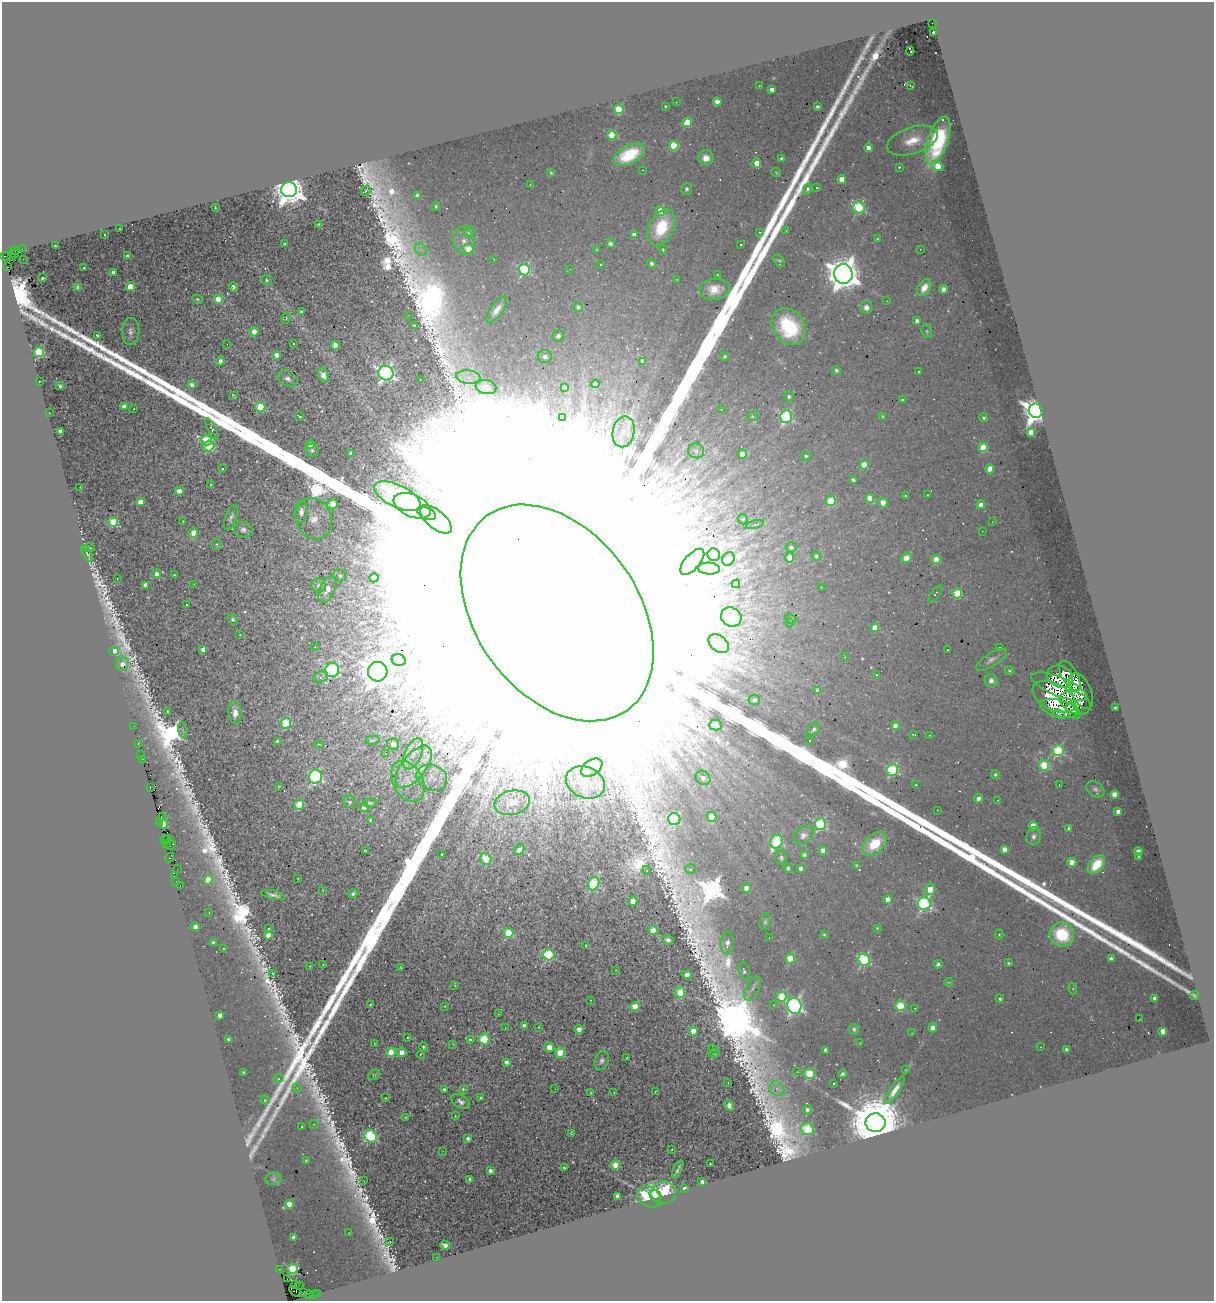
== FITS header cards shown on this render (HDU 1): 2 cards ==
NAXIS1  =                 1212
NAXIS2  =                 1299

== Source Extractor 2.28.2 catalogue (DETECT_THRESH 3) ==
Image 1212 x 1299 px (HDU 1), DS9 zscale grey, 1 PNG px = 1 image px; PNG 1216 x 1303 px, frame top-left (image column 1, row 1299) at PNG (2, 2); each listed source drawn as its Kron ellipse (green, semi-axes under 4 px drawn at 4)
Background 0.203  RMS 0.039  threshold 0.116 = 3 sigma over >= 5 px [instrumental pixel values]
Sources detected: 488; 4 with non-positive FLUX_AUTO (blend fragments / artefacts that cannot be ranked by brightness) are neither listed nor drawn; the other 484 listed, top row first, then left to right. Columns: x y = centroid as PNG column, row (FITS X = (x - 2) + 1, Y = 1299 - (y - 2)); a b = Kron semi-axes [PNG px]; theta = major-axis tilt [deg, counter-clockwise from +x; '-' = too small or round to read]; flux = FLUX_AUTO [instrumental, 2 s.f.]
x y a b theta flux
932 23 2 2 - 2.8e+01
934 32 4 3 - 5.1e+01
910 51 4 3 - 2.5e+01
759 85 2 2 - 3.5e+00
910 86 3 3 - 7.7e+00
772 90 4 4 - 1.9e+01
676 102 3 2 - 1.9e+00
717 102 4 4 - 2.4e+01
665 106 3 2 - 2.5e+00
818 106 3 3 - 6.5e+00
619 109 5 4 - 1.3e+02
687 122 5 4 - 8.9e+01
612 135 4 4 - 1.1e+02
938 140 25 10 71 2.8e+02
912 141 26 13 18 6.5e+01
674 146 5 4 - 1.3e+02
868 148 4 4 - 1.9e+01
629 155 16 9 28 9.8e+01
706 158 7 7 - 2.2e+01
782 159 4 3 - 9.8e+00
757 163 5 4 - 4.5e+01
937 166 6 4 -21 5.8e+01
899 167 3 3 - 3.9e+00
643 170 2 2 - 1.4e+00
776 172 5 3 - 2.3e+00
551 173 3 3 - 3.1e+00
842 179 4 4 - 4.0e+01
530 185 3 2 - 4.1e+00
816 187 3 3 - 6.3e+00
686 189 6 5 - 6.3e+00
807 189 5 4 - 6.3e+00
289 190 8 7 - 5.0e+03
366 191 5 3 - 2.9e+00
418 196 4 4 - 2.2e+01
436 206 4 3 - 4.0e+00
215 208 3 2 - 2.5e+00
859 208 6 5 - 2.7e+02
660 211 5 4 - 5.9e+01
319 224 3 2 - 2.4e+00
661 227 19 12 62 1.3e+02
119 229 2 2 - 1.9e+00
786 231 2 2 - 2.0e+00
469 232 5 5 - 9.6e+00
759 232 3 2 - 2.1e+00
105 235 3 3 - 8.0e+00
634 235 4 4 - 1.6e+01
877 239 4 3 - 2.7e+00
464 241 14 10 -73 2.5e+01
284 243 3 2 - 3.0e+00
610 244 4 4 - 1.2e+01
741 245 3 3 - 6.8e+00
55 246 3 3 - 3.8e+00
22 249 3 2 - 2.0e+01
468 249 5 5 - 7.3e+01
597 249 3 2 - 2.0e+00
920 249 2 2 - 1.7e+00
421 250 7 5 -45 9.3e+00
663 250 5 4 - 3.1e+00
15 251 3 2 - 9.2e+00
15 254 2 2 - 1.2e+01
6 256 5 2 - 1.4e+01
11 256 3 2 - 3.0e+02
127 256 3 3 - 5.7e+00
23 259 2 2 - 7.6e+00
494 259 3 2 - 3.4e+00
779 261 7 4 -46 4.6e+00
652 263 4 4 - 1.0e+01
601 264 3 3 - 9.3e+00
7 267 3 2 - 5.9e+00
84 267 2 2 - 1.5e+00
570 269 2 2 - 1.5e+00
524 270 5 5 - 3.2e+02
113 273 4 4 - 2.0e+01
843 274 10 9 - 5.5e+03
717 275 3 2 - 1.2e+01
42 278 3 3 - 5.0e+00
266 280 5 4 - 3.5e+00
677 280 3 2 - 2.8e+00
78 287 3 3 - 4.4e+00
130 287 4 4 - 6.3e+01
233 287 5 3 - 6.3e+00
924 288 9 6 57 2.9e+01
714 289 15 10 8 4.4e+01
944 289 4 4 - 1.8e+01
197 299 5 4 - 4.3e+00
218 299 4 4 - 6.5e+01
887 301 2 2 - 1.5e+00
578 307 4 4 - 1.1e+01
866 307 6 6 - 1.5e+01
497 310 15 6 54 2.2e+01
301 311 3 3 - 4.0e+00
409 315 2 2 - 1.3e+00
286 318 6 4 67 3.1e+00
917 321 4 3 - 1.1e+01
414 326 3 3 - 5.3e+00
789 327 20 15 -51 2.2e+02
927 331 7 5 -69 4.8e+00
131 332 13 8 -90 1.5e+01
254 332 4 4 - 3.2e+01
97 335 3 2 - 3.5e+00
558 336 6 5 - 1.1e+01
227 344 2 2 - 1.2e+00
293 344 3 2 - 3.4e+00
335 345 4 4 - 1.8e+01
39 352 5 5 - 2.6e+02
277 355 4 4 - 2.4e+01
545 356 7 6 - 1.6e+01
725 356 4 3 - 5.5e+00
220 361 4 4 - 1.2e+01
643 361 4 4 - 1.4e+01
836 370 4 4 - 6.9e+00
918 372 2 2 - 2.5e+00
386 373 7 7 - 9.9e+02
323 375 7 5 -65 1.7e+01
468 377 12 6 -5 2.1e+01
288 379 10 7 -30 1.3e+01
420 380 3 2 - 6.7e+00
39 381 2 2 - 2.2e+00
595 384 4 4 - 2.4e+01
192 385 4 3 - 1.2e+01
60 386 4 3 - 6.1e+00
486 387 10 7 -10 2.4e+01
565 388 4 3 - 4.6e+00
234 395 4 3 - 3.1e+00
789 396 5 5 - 8.4e+00
902 400 3 3 - 3.1e+00
124 407 4 4 - 1.8e+01
260 407 5 5 - 1.5e+02
134 409 3 2 - 3.4e+00
721 409 3 3 - 3.6e+00
1036 411 7 6 - 3.1e+03
49 413 3 2 - 2.5e+00
300 416 4 2 - 3.3e+00
753 416 5 4 - 6.0e+00
882 416 4 3 - 3.3e+00
786 417 6 6 - 3.5e+02
562 418 4 4 - 4.1e+01
984 418 4 4 - 5.4e+00
212 429 11 4 -63 5.1e+00
60 431 4 3 - 1.1e+01
624 432 15 11 78 4.2e+01
1031 432 4 4 - 8.3e+01
206 440 5 5 - 2.2e+02
310 445 4 4 - 4.8e+01
209 446 5 5 - 2.4e+02
983 447 5 4 - 1.2e+02
312 450 7 6 - 7.7e+00
696 451 8 7 - 1.1e+01
351 453 4 4 - 1.1e+01
742 454 5 4 - 1.8e+01
806 456 5 4 - 4.2e+00
864 465 4 4 - 6.6e+01
222 469 3 3 - 9.5e+00
990 469 4 4 - 4.2e+01
853 480 4 3 - 7.0e+00
210 484 4 2 - 2.6e+00
80 487 2 2 - 1.6e+00
179 491 4 4 - 3.1e+01
927 495 2 2 - 2.2e+00
397 496 25 11 -26 7.8e+01
905 496 3 3 - 2.9e+00
870 498 4 4 - 5.6e+01
831 501 5 5 - 1.5e+02
140 502 4 4 - 3.1e+01
883 503 4 4 - 4.0e+01
333 504 5 5 - 9.9e+01
981 505 4 4 - 2.9e+01
412 506 20 11 -23 5.8e+01
301 512 11 6 84 1.8e+01
426 513 10 5 -24 2.1e+01
231 518 13 5 70 1.0e+01
314 519 21 17 -69 6.3e+01
436 519 19 9 -40 5.5e+01
743 519 5 5 - 4.4e+00
183 521 2 2 - 1.9e+00
113 522 5 5 - 1.5e+02
992 522 2 2 - 2.3e+00
755 524 9 3 14 5.3e+00
243 530 9 7 -15 1.3e+01
982 531 2 2 - 1.5e+00
194 533 5 4 - 6.8e+01
216 544 5 4 - 3.6e+00
791 547 5 5 - 8.3e+00
89 548 5 2 - 2.2e+00
87 554 9 3 -62 4.9e+00
714 555 6 6 - 2.3e+01
816 556 4 4 - 6.2e+00
789 557 5 4 - 3.0e+01
906 558 5 4 - 5.6e+01
728 559 7 6 - 7.2e+00
936 559 4 4 - 8.0e+01
692 562 16 7 48 1.5e+01
709 569 11 6 -3 8.5e+00
157 574 4 3 - 1.4e+01
174 575 3 2 - 1.6e+00
340 575 6 5 - 7.8e+00
374 578 4 4 - 1.9e+01
117 579 2 2 - 1.3e+00
194 584 2 2 - 1.4e+00
736 584 4 3 - 5.7e+00
145 585 4 4 - 1.4e+01
319 586 7 7 - 1.6e+01
821 587 3 2 - 2.7e+00
327 589 14 7 65 3.6e+01
957 593 5 5 - 1.3e+02
935 594 10 4 52 5.6e+00
186 605 3 3 - 4.4e+00
557 613 120 81 -54 4.6e+06
731 617 10 9 - 4.5e+01
233 619 5 4 - 6.4e+00
791 619 6 4 -19 3.8e+00
789 623 3 3 - 5.9e+00
875 628 4 4 - 5.0e+01
240 635 2 2 - 1.5e+00
719 644 11 8 -37 3.6e+01
315 647 5 3 - 2.7e+00
999 648 3 2 - 3.4e+00
203 649 4 4 - 1.6e+01
947 650 3 2 - 4.9e+00
114 651 5 4 - 5.1e+01
845 657 3 2 - 4.3e+00
399 660 7 6 - 1.4e+02
991 660 18 6 33 1.4e+01
122 664 7 6 - 1.8e+01
332 670 7 7 - 3.7e+02
1009 671 4 4 - 3.5e+00
378 672 10 9 - 5.3e+03
876 675 3 2 - 3.1e+00
1070 676 17 8 -60 2.5e+01
320 677 8 5 19 1.2e+01
1060 677 13 10 -25 5.7e+01
991 681 7 6 - 1.1e+01
1059 687 30 9 -22 1.3e+02
817 690 4 3 - 7.6e+00
1081 691 19 10 -65 4.0e+01
1054 697 23 13 -28 1.5e+02
754 700 6 5 - 8.6e+00
1075 703 16 11 -26 4.6e+01
1059 708 19 8 -15 1.1e+02
1115 708 3 3 - 5.2e+00
167 711 3 3 - 3.2e+00
1073 711 9 5 -53 2.7e+01
235 713 11 6 -85 2.5e+01
1059 714 6 2 -25 1.5e+01
286 723 5 5 - 1.6e+02
715 725 6 5 - 8.7e+00
134 726 3 2 - 2.2e+00
895 726 4 4 - 3.1e+01
814 729 7 5 49 8.4e+00
183 730 8 3 -76 4.3e+00
913 734 4 2 - 2.2e+00
929 735 2 2 - 1.9e+00
372 740 7 4 11 5.4e+00
809 740 3 2 - 3.4e+00
278 741 4 3 - 1.2e+01
138 744 3 2 - 1.5e+01
319 744 5 2 - 2.0e+00
393 744 6 5 - 2.2e+01
1058 751 5 5 - 2.8e+02
385 753 3 3 - 8.4e+00
413 754 16 8 67 3.4e+01
141 755 3 2 - 2.1e+00
142 759 3 2 - 1.4e+01
1044 765 5 5 - 1.8e+02
413 767 25 12 51 6.7e+01
592 768 12 7 33 3.1e+01
892 770 6 5 - 3.3e+02
995 774 4 4 - 5.4e+00
316 777 7 6 - 4.7e+02
432 778 15 13 -23 2.8e+01
703 778 8 6 -35 2.0e+01
408 781 22 14 -61 5.8e+01
585 782 20 15 -24 5.9e+01
1059 784 3 2 - 2.9e+00
916 785 3 2 - 2.1e+00
278 786 3 3 - 2.7e+00
150 787 3 2 - 1.1e+01
1095 789 10 7 -37 9.2e+00
1114 794 4 4 - 6.0e+01
978 799 4 4 - 1.9e+01
997 800 2 2 - 1.4e+00
349 802 6 6 - 7.3e+00
370 803 7 4 5 8.2e+00
512 803 18 12 12 5.6e+01
299 804 5 5 - 8.6e+01
364 808 4 4 - 4.6e+01
938 810 2 2 - 2.4e+00
1118 811 4 4 - 1.5e+01
163 816 4 2 - 5.1e-01
712 817 5 5 - 7.4e+01
674 819 6 6 - 2.0e+02
370 820 3 3 - 2.0e+01
160 822 3 3 - 9.9e+01
164 824 5 4 - 1.4e+02
820 824 6 5 - 3.0e+02
1033 826 4 4 - 5.0e+01
1069 829 4 4 - 1.1e+01
803 835 10 8 35 1.4e+01
1034 836 9 7 73 1.2e+01
168 839 3 2 - 1.8e+01
165 840 4 3 - 1.5e+01
777 842 7 6 - 2.5e+02
166 844 3 2 - 2.0e+01
875 844 14 9 43 1.0e+02
171 845 5 3 - 6.1e+00
1004 849 4 4 - 2.3e+01
519 850 5 4 - 2.1e+01
365 851 3 3 - 3.6e+00
823 851 4 4 - 3.0e+01
1138 851 4 4 - 3.0e+01
442 854 3 2 - 2.6e+00
804 855 4 3 - 7.2e+00
1138 857 3 3 - 3.6e+00
170 858 5 3 - 1.3e+01
781 858 7 6 - 6.8e+00
486 859 6 5 - 1.0e+02
1072 862 4 4 - 4.1e+01
856 865 3 3 - 4.2e+00
1096 865 11 7 51 7.7e+01
788 868 4 4 - 6.6e+00
801 868 4 4 - 1.6e+01
177 869 2 2 - 1.8e+00
690 869 5 4 - 5.5e+00
647 870 4 4 - 3.3e+00
175 875 4 2 - 7.4e+00
298 878 3 2 - 3.3e+00
208 880 5 5 - 4.9e+01
176 881 2 2 - 1.1e+01
594 884 7 5 64 2.5e+02
180 886 3 2 - 1.6e+01
746 888 4 4 - 2.7e+01
930 889 6 5 - 7.2e+01
323 890 4 2 - 1.7e+00
353 893 5 4 - 6.4e+00
273 895 12 3 -13 1.0e+01
888 899 4 4 - 3.0e+01
633 901 4 4 - 4.9e+01
924 904 6 6 - 4.9e+02
209 913 3 2 - 1.5e+00
765 922 8 5 74 6.2e+00
195 927 4 4 - 2.7e+01
877 928 3 3 - 2.9e+00
268 929 3 2 - 3.7e+00
653 931 5 4 - 7.5e+01
508 933 5 5 - 1.5e+02
824 934 4 4 - 3.4e+00
1062 934 12 12 - 1.6e+02
268 935 4 4 - 4.0e+01
999 935 5 4 - 3.3e+00
769 937 2 2 - 2.1e+00
668 940 6 4 -20 9.8e+00
214 943 4 4 - 1.3e+01
727 943 11 6 85 2.0e+01
585 945 3 3 - 9.5e+00
223 948 3 3 - 3.8e+00
549 955 5 5 - 2.7e+02
790 958 5 5 - 1.1e+02
1111 958 4 4 - 9.8e+00
864 960 6 6 - 3.4e+02
1008 963 3 3 - 3.6e+00
938 964 4 4 - 7.6e+00
323 965 2 2 - 2.0e+00
309 966 2 2 - 2.2e+00
401 968 3 3 - 2.8e+00
615 970 3 2 - 1.9e+00
744 971 9 5 -77 7.9e+00
273 973 3 2 - 1.8e+00
687 975 4 4 - 3.8e+01
949 982 4 3 - 2.8e+00
455 985 3 2 - 2.2e+00
753 988 13 6 62 1.4e+01
1073 989 5 3 - 2.9e+00
680 992 5 5 - 9.6e+01
1194 995 5 2 - 2.8e+00
781 996 5 5 - 1.2e+02
1000 999 3 3 - 5.8e+00
1155 999 4 4 - 1.7e+01
590 1000 3 2 - 1.5e+00
370 1004 3 2 - 1.9e+00
774 1005 4 4 - 2.9e+00
445 1006 3 2 - 9.9e+00
794 1006 8 7 - 8.3e+02
900 1006 5 5 - 1.7e+02
635 1007 5 4 - 7.5e+01
915 1008 3 2 - 2.1e+00
499 1014 3 2 - 2.2e+00
220 1015 4 4 - 1.7e+01
1139 1019 2 2 - 1.5e+01
524 1026 4 4 - 1.6e+01
539 1027 3 2 - 1.8e+00
505 1028 2 2 - 2.7e+00
933 1028 4 4 - 1.6e+01
579 1029 4 4 - 2.2e+01
854 1029 5 5 - 5.4e+00
693 1031 4 4 - 5.0e+01
1163 1031 4 4 - 3.4e+01
912 1033 2 2 - 1.3e+00
408 1037 3 2 - 2.3e+00
229 1039 3 3 - 1.0e+01
484 1039 5 5 - 2.1e+02
470 1040 4 4 - 7.9e+00
374 1043 3 2 - 1.4e+00
860 1043 3 3 - 1.7e+00
453 1044 3 3 - 1.7e+00
423 1047 4 4 - 4.5e+00
549 1047 4 4 - 5.8e+01
1040 1047 2 2 - 1.6e+00
713 1049 4 3 - 2.1e+00
1066 1049 3 3 - 5.0e+00
826 1050 4 4 - 1.7e+01
391 1052 4 4 - 6.3e+01
402 1052 5 5 - 2.0e+01
560 1053 5 5 - 1.0e+02
714 1053 5 3 - 2.7e+00
421 1054 4 2 - 3.8e+00
627 1058 3 2 - 2.7e+00
602 1060 10 7 68 9.9e+00
506 1062 4 4 - 9.8e+00
906 1070 4 2 - 1.6e+00
797 1072 3 2 - 2.6e+00
244 1073 4 3 - 3.9e+00
810 1074 5 5 - 2.0e+02
842 1074 4 3 - 8.1e+00
374 1075 6 4 29 3.3e+00
278 1079 5 3 - 2.7e+00
728 1083 2 2 - 1.6e+00
834 1083 3 2 - 2.0e+00
297 1088 5 4 - 3.1e+00
463 1089 3 3 - 3.6e+00
555 1089 2 2 - 1.4e+00
777 1089 8 6 -44 1.3e+01
444 1090 4 3 - 7.6e+00
895 1090 16 5 56 2.2e+01
614 1092 3 2 - 9.2e+00
655 1092 3 2 - 2.7e+00
591 1093 3 2 - 2.2e+00
385 1098 2 2 - 1.5e+00
481 1098 3 3 - 6.2e+00
265 1100 4 4 - 3.0e+00
461 1102 10 6 -33 1.3e+01
729 1106 5 4 - 1.1e+01
807 1110 5 4 - 9.7e+00
455 1116 3 3 - 1.8e+00
406 1118 3 3 - 2.8e+00
875 1123 10 9 - 2.8e+04
314 1124 4 4 - 3.1e+00
301 1126 3 2 - 3.0e+00
807 1129 7 5 -19 1.9e+02
571 1133 4 3 - 3.0e+00
371 1136 7 6 - 3.4e+02
468 1138 4 4 - 1.0e+01
671 1150 2 2 - 2.0e+00
443 1151 2 2 - 1.6e+01
306 1160 3 2 - 2.4e+00
710 1164 3 3 - 3.0e+00
615 1165 4 4 - 9.7e+01
564 1168 3 3 - 5.7e+00
678 1169 9 2 64 6.7e+00
490 1171 4 4 - 1.1e+01
273 1179 8 6 1 7.0e+00
470 1179 4 3 - 1.1e+01
364 1181 2 2 - 1.3e+00
702 1182 4 3 - 1.1e+01
684 1188 4 3 - 1.2e+01
663 1193 13 11 8 1.4e+02
617 1196 4 3 - 1.2e+01
656 1196 6 5 - 6.1e+01
649 1197 12 9 -36 1.5e+02
289 1204 4 4 - 5.4e+01
349 1233 3 2 - 3.3e+00
294 1238 4 4 - 1.7e+01
390 1242 2 2 - 1.6e+00
445 1245 5 4 - 1.5e+01
436 1257 2 2 - 1.0e+00
279 1269 3 2 - 5.9e+00
293 1269 5 5 - 2.3e+02
287 1279 2 2 - 5.6e+00
296 1285 3 2 - 4.4e+00
299 1286 2 2 - 2.0e+00
295 1292 7 2 -34 1.1e+01
303 1293 3 2 - 1.5e+01
317 1293 4 3 - 6.9e+00
313 1294 3 2 - 4.1e+00
309 1295 4 3 - 7.5e+01
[4 non-positive-flux detections neither listed nor drawn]